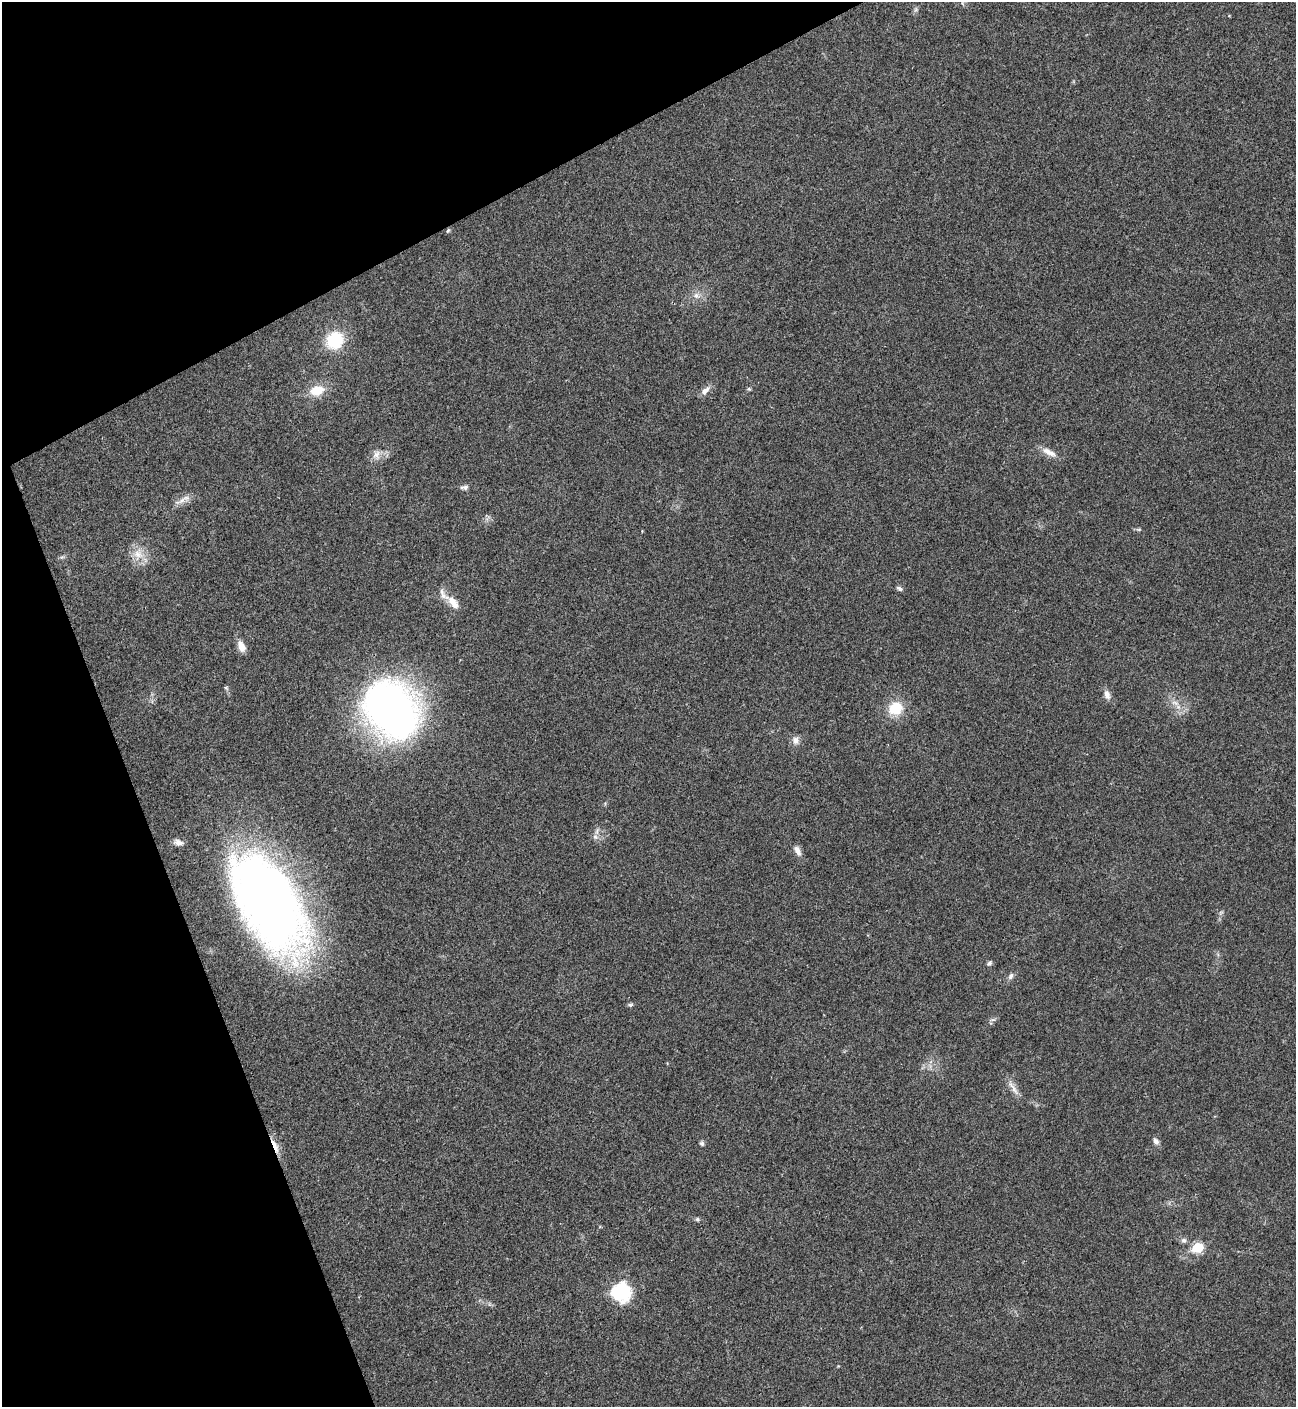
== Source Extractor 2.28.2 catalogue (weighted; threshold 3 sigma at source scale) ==
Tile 5 of 4 x 4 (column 1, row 2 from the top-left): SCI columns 288-1581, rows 2814-4218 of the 5619 x 5629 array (HDU 1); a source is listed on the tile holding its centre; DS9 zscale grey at full resolution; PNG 1298 x 1409 px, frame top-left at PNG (2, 2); no overlay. Shown black and unused: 21% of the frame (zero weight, under 3 of 4 exposures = <1% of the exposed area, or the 3 px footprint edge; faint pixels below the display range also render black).
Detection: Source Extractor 2.28.2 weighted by HDU 2 'WHT'; one run over the whole footprint, this tile lists its part. Background 0.0204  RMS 0.004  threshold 0.0181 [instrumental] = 3 sigma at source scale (4.5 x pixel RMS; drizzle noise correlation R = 1.50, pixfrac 1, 0.05/0.05 arcsec/px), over >= 5 px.
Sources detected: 42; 2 inside a brighter listed object's ellipse — not listed separately; the other 40 listed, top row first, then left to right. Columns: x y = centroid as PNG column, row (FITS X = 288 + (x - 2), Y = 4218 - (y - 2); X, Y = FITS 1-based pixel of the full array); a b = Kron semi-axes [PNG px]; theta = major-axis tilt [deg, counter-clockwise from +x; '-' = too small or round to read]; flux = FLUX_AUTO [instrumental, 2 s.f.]
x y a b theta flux
916 9 7 4 72 0.75
448 230 6 4 62 0.58
696 295 10 8 -44 2.2
335 340 17 15 45 19
749 389 6 5 - 0.57
705 390 15 8 42 2.5
317 391 17 11 16 7.7
1049 452 23 8 -27 3.7
376 455 13 10 67 3.1
465 487 10 6 3 1.5
182 500 22 8 22 3.2
1139 529 8 4 -8 0.66
138 554 17 15 -79 6.2
62 557 7 4 43 0.76
899 588 9 5 -23 1.1
453 602 20 9 -51 5
241 646 14 9 -65 3.4
226 688 6 5 - 0.66
1107 694 13 7 -71 2.3
1175 703 12 5 -17 2.1
895 708 16 14 28 11
392 710 47 38 -51 270
795 740 10 9 - 2.4
595 837 9 7 -44 1.5
178 842 12 7 -17 2.1
797 851 14 7 -64 2.4
268 903 110 54 -59 310
1221 912 7 4 18 0.62
989 963 7 5 55 0.94
1011 976 9 6 57 1.4
630 1005 7 5 0 0.72
993 1020 8 4 8 0.85
1014 1090 19 7 -57 3
1156 1141 10 6 -61 1.6
702 1143 6 5 - 0.86
275 1146 24 6 -67 3.8
697 1219 7 5 -15 0.76
1184 1240 7 7 - 1.2
1198 1248 6 5 - 20
621 1292 22 22 - 20
Overlapping masked pixels (flux is a lower limit): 2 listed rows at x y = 268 903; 275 1146